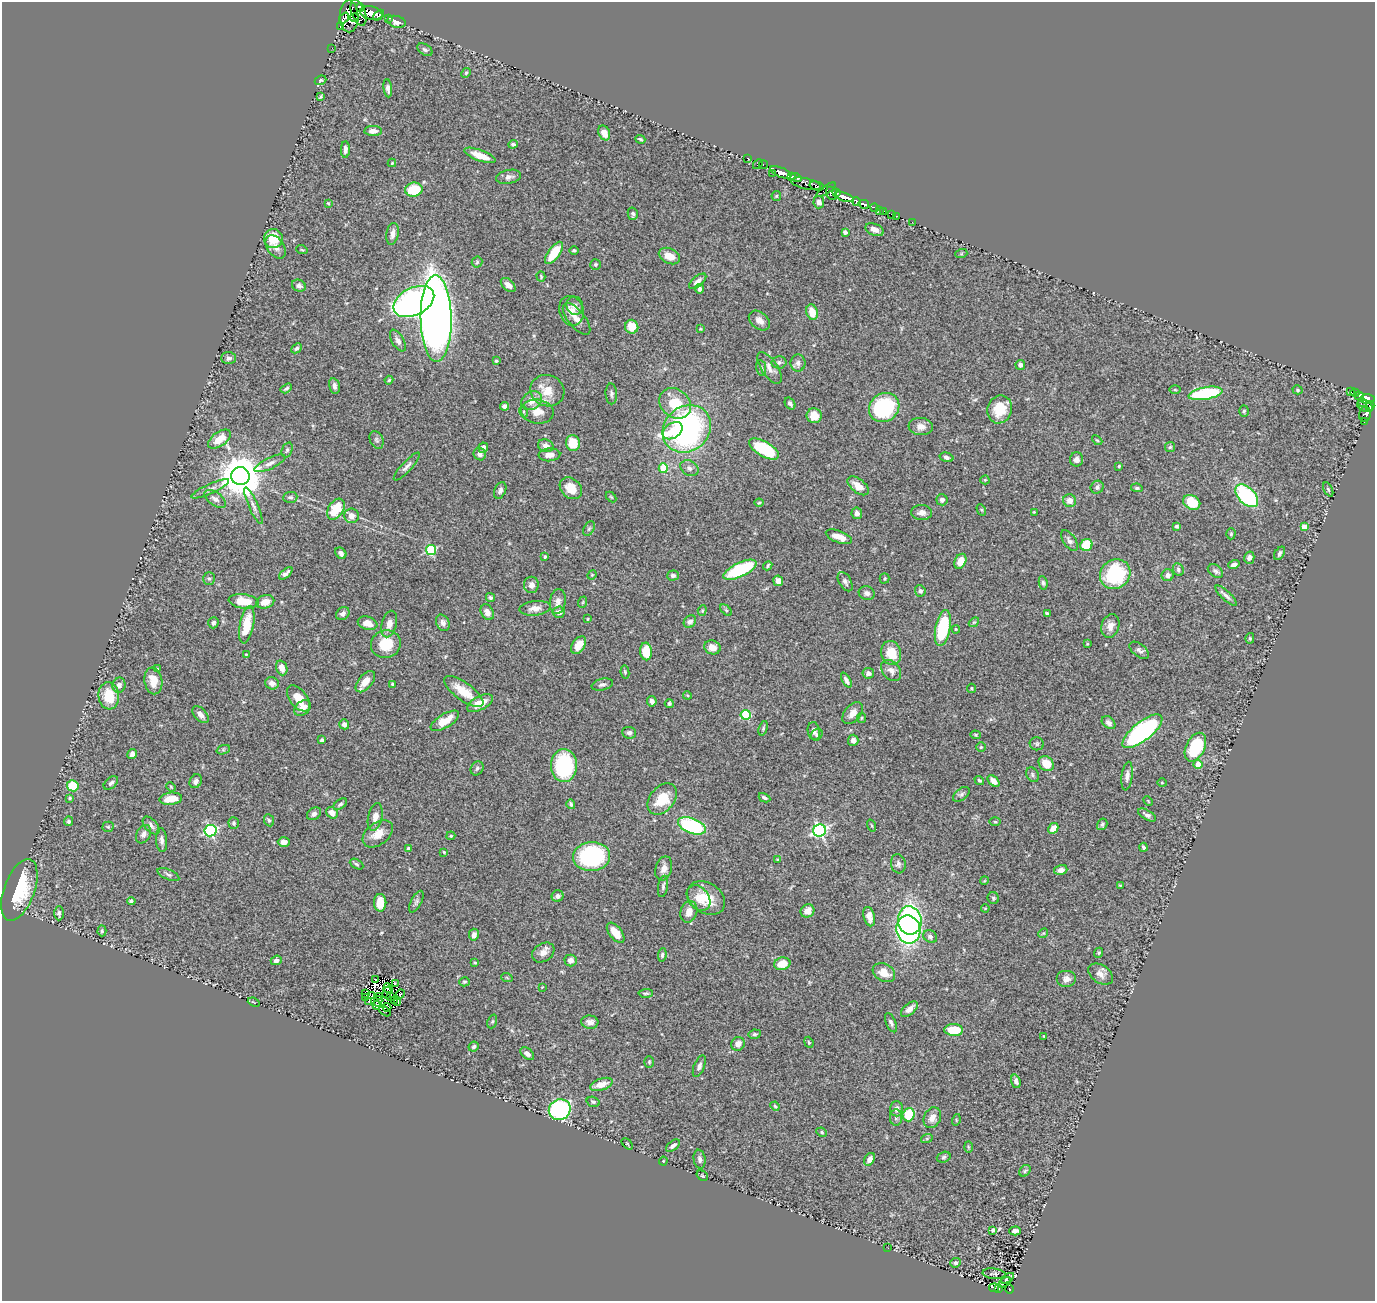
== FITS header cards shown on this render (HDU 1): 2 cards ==
NAXIS1  =                 1373
NAXIS2  =                 1299

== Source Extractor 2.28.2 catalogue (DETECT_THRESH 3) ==
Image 1373 x 1299 px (HDU 1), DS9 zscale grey, 1 PNG px = 1 image px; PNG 1377 x 1303 px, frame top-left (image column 1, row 1299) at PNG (2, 2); each listed source drawn as its Kron ellipse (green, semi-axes under 4 px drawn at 4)
Background 1.01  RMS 0.041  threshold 0.122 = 3 sigma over >= 5 px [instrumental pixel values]
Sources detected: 420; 7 with non-positive FLUX_AUTO (blend fragments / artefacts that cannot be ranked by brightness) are neither listed nor drawn; the other 413 listed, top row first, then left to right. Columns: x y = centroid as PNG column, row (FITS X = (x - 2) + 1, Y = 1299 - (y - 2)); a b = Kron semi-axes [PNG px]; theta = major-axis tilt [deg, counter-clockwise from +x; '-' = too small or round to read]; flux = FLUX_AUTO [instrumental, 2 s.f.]
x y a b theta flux
360 7 4 3 - 500
359 13 13 7 -69 1500
371 13 11 6 -11 1400
379 15 6 3 46 600
349 16 16 9 -89 1700
344 18 6 3 50 560
355 18 4 4 - 540
388 18 4 3 - 120
397 22 9 6 -15 16
340 27 3 2 - 220
332 48 2 2 - 4.4
425 50 8 5 -31 6.6
466 73 5 4 - 3.5
320 80 6 4 22 5.1
388 88 9 4 -83 9.6
320 97 4 2 - 2.9
373 131 9 5 -1 19
604 133 8 5 -67 21
640 139 5 3 - 4.4
513 144 5 3 - 4.9
345 149 8 4 89 11
480 155 16 5 -21 42
748 158 3 2 - 8.4
392 163 4 4 - 2.7
758 164 5 2 - 20
763 165 4 3 - 27
781 172 11 4 -23 1100
772 173 2 2 - 4.5
792 176 4 3 - 410
509 177 12 7 10 13
796 178 5 3 - 370
806 184 15 5 -12 330
817 186 7 4 -15 360
414 190 8 7 - 90
826 190 11 3 33 190
832 193 7 5 -70 390
836 193 4 3 - 140
776 196 5 4 - 3
844 197 10 4 -18 1500
819 202 6 5 - 9.1
857 202 4 3 - 400
328 203 4 3 - 1.9
864 204 5 4 - 340
875 208 4 4 - 160
880 210 3 2 - 5
883 211 4 3 - 200
633 214 6 5 - 7.4
892 215 4 3 - 50
897 216 3 2 - 13
912 222 2 2 - 6.1
874 230 9 5 -21 16
845 232 4 4 - 7.2
392 234 11 6 80 16
273 238 9 9 - 63
276 247 13 8 -56 18
302 250 6 3 -19 2.4
574 250 5 4 - 4.7
554 253 13 5 54 68
961 254 6 4 18 3
669 256 11 7 -26 30
477 262 5 5 - 4
595 264 5 5 - 5.1
541 276 5 3 - 3
698 281 10 5 40 15
508 285 9 5 -44 15
299 286 7 5 -24 11
699 289 5 3 - 8.6
414 301 22 13 27 1400
575 306 9 8 - 14
571 311 15 12 -71 29
812 312 8 5 -73 42
436 319 43 15 -89 3200
576 319 19 8 -51 27
759 320 12 8 -39 20
632 327 7 6 - 44
700 329 4 3 - 2.6
398 341 12 6 -60 13
296 348 6 4 44 6.4
229 358 7 6 - 8.3
496 361 4 4 - 3.3
779 362 7 6 - 7.5
798 363 8 7 - 11
1020 365 5 5 - 7.4
761 368 8 5 -79 5.7
769 368 18 8 -56 20
389 380 4 4 - 3.6
334 386 8 5 -77 11
286 388 6 3 32 5.1
1175 390 5 3 - 2.8
1297 390 5 4 - 4.1
547 391 17 15 -26 50
1350 391 3 2 - 14
1205 393 17 6 10 240
1355 393 4 3 - 39
611 394 10 5 -87 7.4
1359 396 4 3 - 30
1368 399 7 5 -2 260
532 401 11 8 33 25
1363 402 2 2 - 38
675 403 17 14 -42 88
790 404 6 4 -53 8.8
504 406 4 4 - 9.6
1365 406 8 5 -21 77
1370 406 5 3 - 110
884 408 16 14 37 260
1000 409 14 12 70 66
1244 411 5 5 - 4.8
524 412 5 3 - 3
537 412 16 12 -8 37
1365 414 7 6 - 35
814 416 7 7 - 42
1364 421 3 2 - 6.3
921 427 12 8 -6 21
687 429 26 22 41 740
673 431 11 7 35 28
219 439 13 7 36 46
377 440 9 6 -64 6.4
1097 440 6 3 -44 3
573 443 8 7 - 67
546 446 8 6 -17 15
1170 447 5 5 - 4.2
483 448 5 4 - 7.9
764 449 17 7 -29 170
287 450 8 5 70 6.1
480 454 6 6 - 12
549 455 11 6 4 20
946 457 7 4 -15 6.7
1076 459 7 6 - 10
270 463 17 5 25 13
407 466 18 5 47 12
1119 466 3 3 - 2.9
663 468 5 4 - 68
689 468 10 7 -33 12
240 476 9 9 - 9900
985 480 4 4 - 2.7
858 486 12 6 -38 32
1097 487 7 6 - 7.4
571 488 12 9 -41 39
1137 488 6 4 -8 4.4
210 489 20 5 24 16
1328 489 8 4 -63 4.2
500 490 9 5 67 8.8
1247 496 14 8 -45 290
290 497 7 5 3 5.8
611 497 6 3 -44 3
215 499 12 6 -35 14
942 500 5 5 - 11
1069 501 6 6 - 22
1192 502 9 7 -32 71
759 503 4 4 - 2.8
253 506 20 4 -66 13
336 509 11 7 57 87
981 510 6 4 -60 3.8
1035 512 3 2 - 2.5
857 513 5 5 - 13
922 513 10 7 -2 14
351 516 7 7 - 19
1176 526 4 4 - 5
1304 527 4 4 - 23
589 529 8 5 62 4.7
1231 534 5 4 - 3.9
839 537 14 6 -21 31
1069 541 12 6 -56 10
1086 545 6 6 - 82
431 550 5 5 - 200
341 553 6 5 - 11
1280 553 7 4 57 8.1
545 557 3 3 - 5.1
1249 558 6 5 - 8.7
960 561 8 5 62 33
1234 564 6 4 17 11
768 566 5 3 - 4.3
1178 569 6 5 - 5.5
740 570 18 7 25 190
1215 571 8 5 -36 7.4
286 573 8 4 40 8.3
1115 574 16 14 40 220
592 575 5 4 - 2.9
673 575 6 5 - 7.3
1168 575 6 6 - 11
209 578 6 5 - 5.1
885 578 5 5 - 3.8
778 581 5 5 - 17
845 582 10 6 -59 8.8
1043 583 7 4 -82 5.4
531 585 8 7 - 16
920 591 6 5 - 7.3
867 593 8 7 - 11
1226 596 14 4 -43 11
490 598 5 4 - 6.1
243 601 15 7 -7 57
558 601 13 8 83 17
265 602 9 6 15 29
583 602 6 3 71 2.9
535 608 16 7 6 20
702 610 5 4 - 3.5
726 610 7 4 -45 4.4
487 612 8 6 -63 16
559 612 6 5 - 13
1047 613 4 3 - 4.6
343 614 7 6 - 11
588 619 4 3 - 2.5
690 622 7 5 45 9.8
974 622 5 4 - 3.5
213 623 6 5 - 6.8
368 623 10 6 -18 25
443 623 9 6 -64 12
389 624 13 7 75 20
247 625 19 7 79 69
1110 626 12 9 71 24
943 628 18 7 79 170
956 629 4 3 - 2.8
1250 638 5 4 - 4.2
386 644 15 14 - 70
1087 644 4 4 - 3
579 645 10 6 55 30
712 647 8 7 - 24
1139 650 11 6 -38 10
646 651 9 6 -86 68
891 653 12 10 -72 57
246 654 3 3 - 2.2
282 668 7 5 -70 24
157 669 4 2 - 2.6
891 670 12 8 -49 16
625 672 6 4 -80 4.3
868 673 6 5 - 11
846 680 8 4 -62 10
153 681 13 9 -81 44
365 682 12 7 49 29
272 683 7 6 - 12
392 684 4 3 - 3.9
119 685 7 6 - 12
602 685 11 5 12 9.7
971 688 4 4 - 3.1
464 691 23 9 -36 54
687 695 4 3 - 2.5
109 696 13 10 -84 74
298 698 15 8 -52 34
652 701 5 4 - 13
480 703 14 7 27 38
669 703 4 4 - 5.2
302 708 9 6 38 19
853 713 13 8 49 20
201 715 10 6 -46 15
746 715 5 5 - 170
861 718 5 4 - 3.7
445 721 16 7 31 51
1109 723 7 5 -42 9.8
344 724 5 5 - 11
763 728 7 4 72 4.3
814 731 9 6 -80 13
1142 731 24 9 38 550
629 733 7 6 - 9.1
817 735 6 5 - 6.3
975 735 5 4 - 3.5
322 740 4 3 - 5.4
853 740 5 5 - 9.4
1037 744 7 6 - 5.8
981 747 4 4 - 3.5
1195 747 15 9 64 160
223 750 7 4 19 3.9
132 754 5 4 - 9
1046 764 8 7 - 44
1198 764 4 4 - 72
564 766 16 13 88 260
477 768 7 6 - 7
1032 775 7 6 - 6.1
1127 776 14 5 83 13
979 780 5 4 - 5
196 781 7 6 - 9.8
994 781 7 4 -44 22
111 783 8 5 40 7.8
1162 783 4 3 - 2.3
73 786 6 5 - 88
171 787 5 4 - 3
961 794 9 5 37 7.8
70 798 4 3 - 4.4
764 798 6 3 -28 5.4
171 799 11 6 6 39
662 799 18 12 50 79
1148 801 5 3 - 2.3
340 804 8 4 35 5.7
571 804 5 3 - 5.3
332 813 6 5 - 19
314 814 7 5 35 10
1147 815 10 4 -30 9.5
375 817 14 7 78 26
269 820 6 5 - 5.1
69 821 5 4 - 5.6
995 822 6 4 -1 3.1
234 823 6 5 - 6
1102 824 6 5 - 5.3
151 826 11 6 -48 10
692 826 15 7 -21 280
872 826 6 3 -71 2.9
108 827 5 5 - 3.7
1053 828 6 4 61 27
820 830 6 6 - 580
210 831 6 5 - 420
143 834 10 7 60 12
378 834 17 11 37 40
451 836 5 4 - 3.5
162 840 12 5 -85 13
284 842 6 5 - 13
1143 847 4 3 - 5.3
409 849 4 4 - 10
444 852 4 3 - 2.7
591 857 18 14 5 340
778 860 3 3 - 3
356 864 7 4 -29 4.4
898 864 10 7 -80 9.2
664 868 12 8 75 21
1061 870 7 5 17 15
168 875 11 5 -24 7
984 881 4 3 - 2.3
1120 885 3 2 - 2.1
663 886 11 5 80 7.7
19 890 32 15 70 140
557 896 6 5 - 12
698 898 14 10 -52 28
706 898 20 15 -33 72
993 898 6 5 - 4.9
131 901 4 4 - 6.3
416 902 12 5 63 7.8
380 903 9 6 -89 49
985 908 4 3 - 2.4
808 911 7 6 - 24
689 912 11 8 73 26
59 913 7 5 89 7.9
869 917 10 5 -76 19
910 920 14 11 -81 460
908 929 14 12 -79 550
102 931 5 4 - 4.1
616 933 12 6 -53 39
1043 933 5 4 - 3.4
474 935 6 5 - 12
930 937 7 6 - 7.9
543 953 12 9 33 20
1099 953 5 4 - 3.5
662 955 7 4 83 5.3
276 960 5 4 - 9.4
571 960 6 6 - 15
475 962 4 3 - 3.2
782 964 8 6 12 46
884 973 12 8 -30 32
1101 974 14 9 -33 17
507 978 6 3 -20 2.7
375 979 4 2 - 1.1
1066 979 10 8 0 14
464 982 5 4 - 4.2
395 984 2 2 - 1.4
542 987 3 3 - 1.7
388 988 5 3 - 1.2
365 993 3 2 - 2.8
387 993 6 2 76 14
646 993 7 3 1 4.2
401 994 4 2 - 1.6
372 995 3 2 - 0.61
380 996 3 2 - 3.7
391 996 3 2 - 3.7
366 997 2 2 - 5.4
368 1001 3 2 - 4.9
378 1001 5 4 - 3.7
394 1001 4 2 - 3.6
254 1002 6 2 -23 2.3
398 1002 3 2 - 3.2
376 1005 4 3 - 5.5
387 1007 4 3 - 5.5
909 1009 10 5 41 19
385 1011 7 3 -35 5.1
492 1021 7 4 69 4.3
590 1022 8 6 -5 16
891 1023 10 5 -66 8.2
954 1030 9 6 -1 63
755 1034 6 4 10 4.8
1044 1036 3 3 - 2.3
809 1042 6 4 -68 3.8
738 1044 7 6 - 19
474 1047 5 4 - 5.6
527 1054 8 5 -39 13
649 1062 6 5 - 3.6
699 1066 11 5 68 9
1016 1081 7 4 -72 11
601 1084 11 6 18 33
593 1102 6 5 - 4.9
775 1106 5 4 - 3.6
896 1109 7 6 - 13
560 1110 11 10 - 400
909 1115 7 6 - 90
896 1117 8 6 90 8.2
932 1118 11 8 64 19
956 1120 6 3 74 2.9
822 1132 5 4 - 3.6
927 1138 6 4 19 4.1
627 1144 7 2 -45 2.4
673 1146 8 4 38 9.5
968 1147 6 4 -88 3.3
944 1157 7 5 18 5.1
700 1159 9 6 -80 8.6
870 1159 7 5 56 17
663 1161 4 4 - 2.8
1025 1171 6 5 - 5.1
702 1176 6 4 -33 3.3
993 1230 4 4 - 5.5
1015 1231 6 4 3 9.8
888 1248 2 2 - 7.3
955 1263 5 4 - 6.9
994 1274 11 5 -7 6.2
1007 1278 7 3 32 7.6
1004 1282 7 2 30 6.4
994 1288 5 4 - 12
998 1289 4 2 - 2.2
1009 1289 5 3 - 27
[7 non-positive-flux detections neither listed nor drawn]